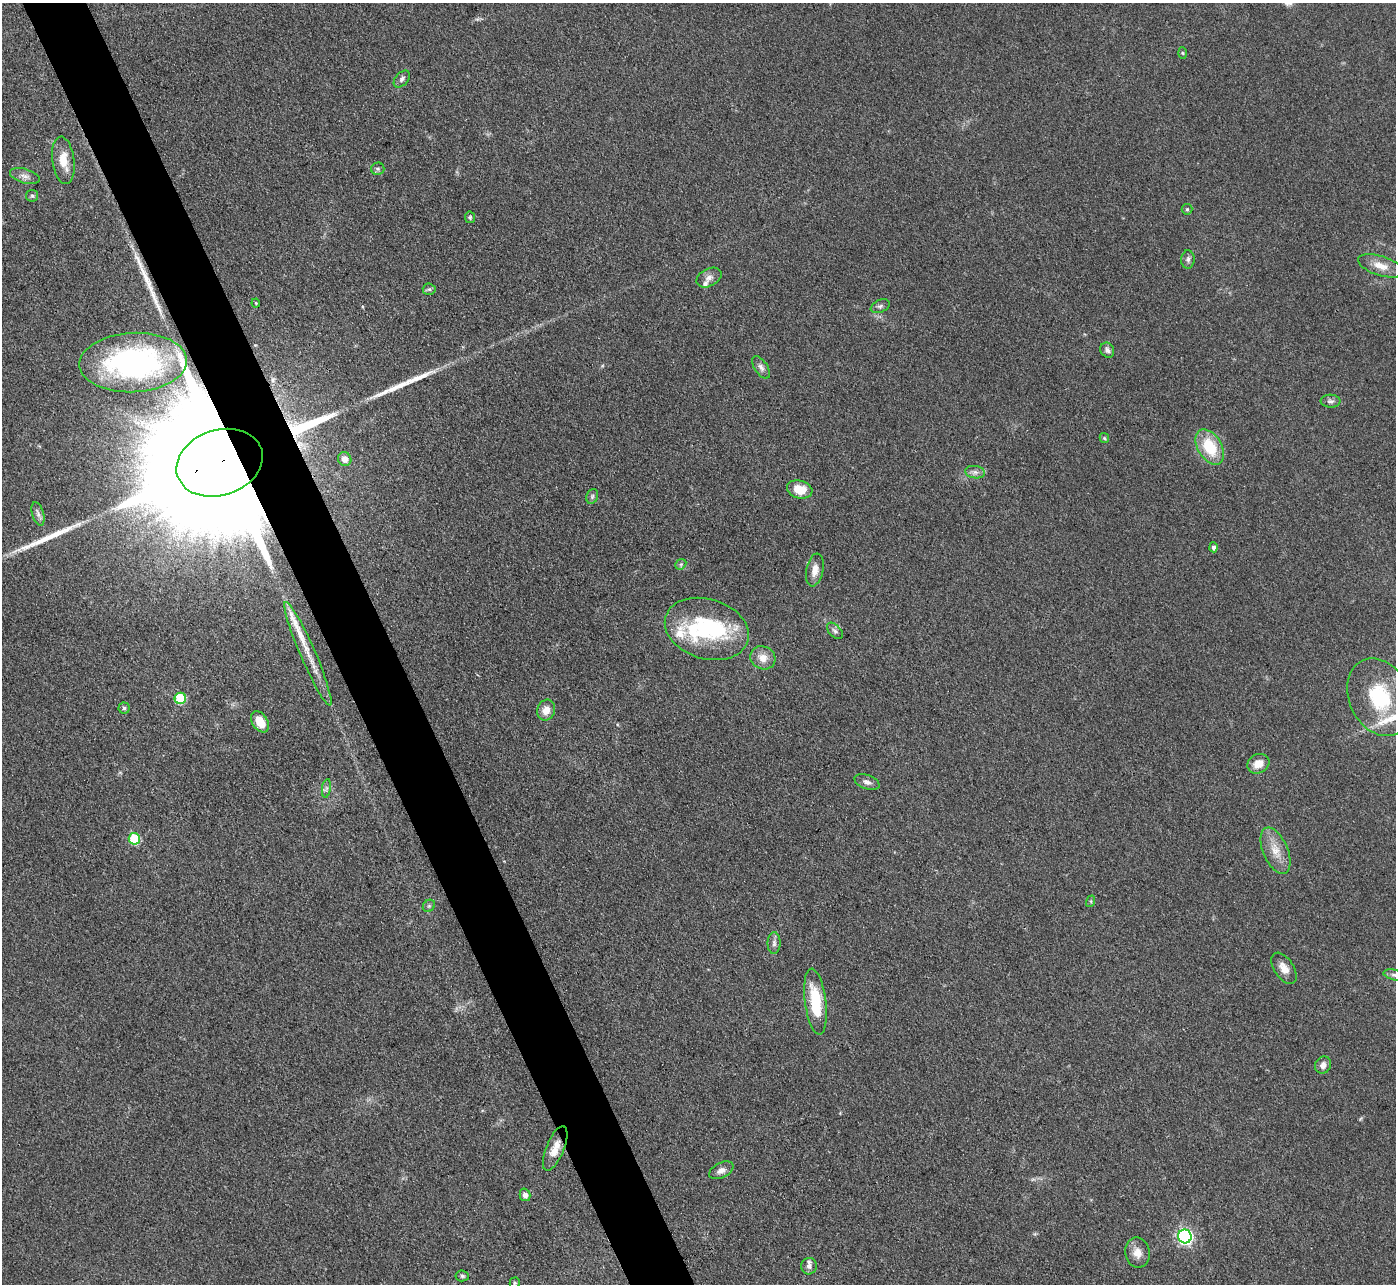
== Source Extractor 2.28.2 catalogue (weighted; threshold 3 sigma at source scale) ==
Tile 11 of 4 x 4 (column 3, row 3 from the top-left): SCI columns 2788-4181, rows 1434-2715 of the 5575 x 5562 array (HDU 1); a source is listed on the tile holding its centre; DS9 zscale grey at full resolution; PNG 1398 x 1286 px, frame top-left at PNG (2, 3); each listed source drawn as its Kron ellipse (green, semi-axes under 4 px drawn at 4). Shown black and unused: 5% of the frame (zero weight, under 3 of 4 exposures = <1% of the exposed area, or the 3 px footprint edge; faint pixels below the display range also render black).
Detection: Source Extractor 2.28.2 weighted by HDU 2 'WHT'; one run over the whole footprint, this tile lists its part. Background 0.134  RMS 0.0072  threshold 0.0325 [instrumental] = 3 sigma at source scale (4.5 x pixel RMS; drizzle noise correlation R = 1.50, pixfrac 1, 0.05/0.05 arcsec/px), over >= 5 px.
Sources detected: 70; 1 inside a brighter object's white glare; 4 long thin detections or spike segments (spike, bleed or trail) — neither listed nor drawn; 7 inside a brighter listed object's ellipse — not listed separately; the other 58 listed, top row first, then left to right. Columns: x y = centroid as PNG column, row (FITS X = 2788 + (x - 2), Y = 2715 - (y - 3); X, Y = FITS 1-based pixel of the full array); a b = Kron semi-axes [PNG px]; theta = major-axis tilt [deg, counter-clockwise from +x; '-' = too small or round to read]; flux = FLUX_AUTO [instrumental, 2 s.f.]
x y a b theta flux
1182 53 6 4 -88 0.81
402 79 10 6 48 2.4
63 160 24 11 -82 13
378 169 7 6 - 1.7
25 176 15 7 -17 4.3
32 196 6 6 - 1.4
1187 209 5 5 - 1.1
470 217 6 5 - 1.2
1188 259 9 7 89 2.5
1381 266 24 9 -17 9.9
709 278 13 8 28 4.2
429 289 6 6 - 1.6
256 303 4 4 - 0.7
880 306 10 6 23 2.2
1107 350 8 6 -58 2.9
133 362 54 29 3 140
761 367 13 6 -56 3
1331 401 10 6 -3 2.4
1104 438 5 4 - 0.97
1210 447 19 12 -59 29
345 459 7 6 - 4.9
220 463 44 32 19 53000
975 472 10 6 -8 3
800 489 13 9 -15 14
592 496 8 5 70 1.7
38 514 12 6 -73 3
1214 547 5 4 - 2.4
681 564 6 4 43 1.4
815 570 16 8 79 6.8
707 629 43 30 -17 76
835 631 10 6 -47 2.1
308 654 56 7 -67 18
763 658 13 11 -25 7.7
1380 697 40 30 -64 53
180 698 5 5 - 43
124 708 5 5 - 1.3
546 710 10 8 70 7.5
260 722 11 7 -56 11
1258 764 11 9 28 8.5
867 782 13 7 -21 3.4
326 788 9 4 81 1.9
134 839 6 5 - 43
1276 851 24 12 -67 12
1091 901 6 4 73 0.95
429 906 7 5 45 1.5
774 943 11 6 89 2.8
1284 968 17 9 -56 6.8
1395 975 11 5 -12 2.4
815 1002 33 10 -83 34
1323 1065 9 7 63 3.9
555 1148 24 9 67 9.7
721 1170 13 7 27 4.2
525 1195 6 5 - 4.1
1185 1236 7 6 - 180
1137 1253 15 12 -80 7.6
809 1266 8 8 - 2.7
462 1276 6 5 - 1.5
515 1283 5 5 - 1
Overlapping masked pixels (flux is a lower limit): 2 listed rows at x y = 220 463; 555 1148
Isophote crosses this tile's border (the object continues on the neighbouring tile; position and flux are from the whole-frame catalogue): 1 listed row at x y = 1395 975